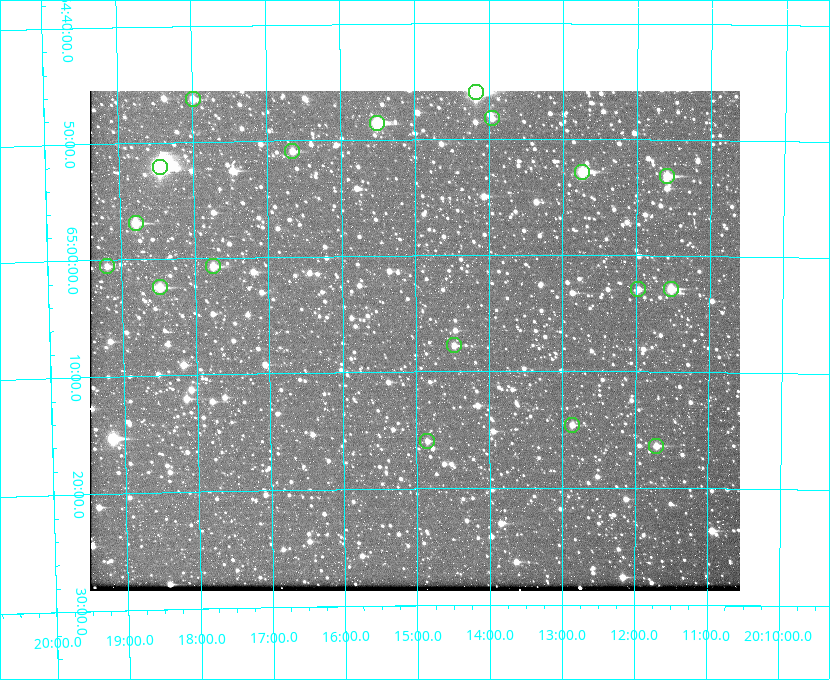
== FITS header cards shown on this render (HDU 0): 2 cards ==
NAXIS1  =                  650 / Width of table row in bytes
NAXIS2  =                  500 / Number of rows in table

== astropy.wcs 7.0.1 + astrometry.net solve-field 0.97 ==
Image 650 x 500 px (HDU 0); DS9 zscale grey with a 90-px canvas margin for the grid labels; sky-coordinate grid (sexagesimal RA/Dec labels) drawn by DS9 from the SOLVED WCS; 18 Tycho-2 reference stars matched to detected sources circled (green)
Header WCS: none
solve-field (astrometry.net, Tycho-2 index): SOLVED blind (the file carries no WCS)
Solved WCS: RA---TAN-SIP/DEC--TAN-SIP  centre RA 20:15:01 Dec +65:07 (303.75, +65.12 deg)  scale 5.17 arcsec/px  FOV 56.0' x 43.0'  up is -180 deg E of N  parity flipped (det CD > 0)
(file carries no celestial WCS; the grid is the blind solution)
Tycho-2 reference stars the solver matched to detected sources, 18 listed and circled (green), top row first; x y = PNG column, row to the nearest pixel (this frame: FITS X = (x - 90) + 1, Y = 500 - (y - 91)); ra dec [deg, ICRS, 3 dp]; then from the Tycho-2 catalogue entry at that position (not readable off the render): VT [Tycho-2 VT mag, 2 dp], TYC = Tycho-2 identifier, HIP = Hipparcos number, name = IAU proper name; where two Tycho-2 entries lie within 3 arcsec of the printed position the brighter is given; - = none
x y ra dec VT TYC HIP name
476 92 303.544 +64.765 7.36 4240-620-1 99731 -
193 99 304.497 +64.771 11.19 4241-1649-1 - -
492 118 303.488 +64.804 11.29 4240-68-1 - -
377 123 303.878 +64.810 8.93 4240-794-1 - -
292 151 304.164 +64.849 10.65 4240-315-1 - -
160 167 304.612 +64.868 7.89 4241-1703-1 100101 -
582 172 303.184 +64.880 9.02 4240-488-1 - -
667 176 302.897 +64.886 9.40 4240-717-1 - -
136 223 304.698 +64.948 10.27 4241-1684-1 - -
107 266 304.798 +65.009 11.15 4241-1628-1 - -
213 266 304.437 +65.012 10.41 4241-1775-1 - -
160 287 304.620 +65.041 10.25 4241-1573-1 - -
638 289 302.992 +65.048 11.44 4240-88-1 - -
671 289 302.882 +65.048 10.25 4240-98-1 - -
454 345 303.620 +65.129 11.18 4240-34-1 - -
572 425 303.217 +65.244 11.17 4240-236-1 - -
427 441 303.713 +65.266 11.45 4240-564-1 - -
656 446 302.928 +65.273 10.74 4240-760-1 - -